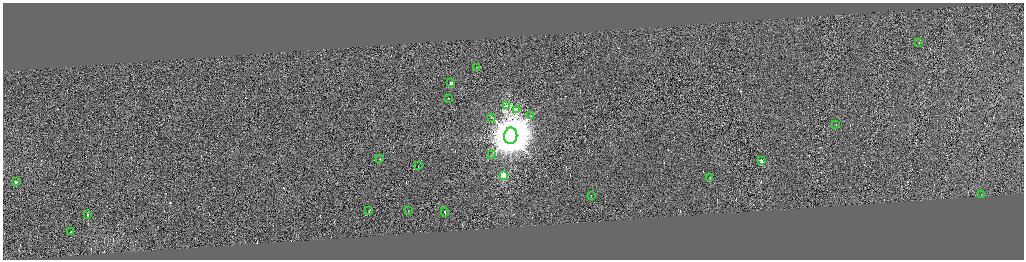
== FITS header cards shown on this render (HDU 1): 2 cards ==
NAXIS1  =                 4086
NAXIS2  =                 1031

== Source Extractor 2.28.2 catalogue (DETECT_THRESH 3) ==
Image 4086 x 1031 px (HDU 1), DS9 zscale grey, zoomed out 1/4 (1 PNG px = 4 x 4 image px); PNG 1026 x 262 px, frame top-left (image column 4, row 1031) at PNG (3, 3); each listed source drawn as its Kron ellipse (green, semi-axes under 4 px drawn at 4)
Background -0.28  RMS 4.2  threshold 12.7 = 3 sigma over >= 5 px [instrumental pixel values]
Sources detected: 283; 259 cannot appear on this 1/4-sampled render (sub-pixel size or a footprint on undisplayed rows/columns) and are neither listed nor drawn; the other 24 listed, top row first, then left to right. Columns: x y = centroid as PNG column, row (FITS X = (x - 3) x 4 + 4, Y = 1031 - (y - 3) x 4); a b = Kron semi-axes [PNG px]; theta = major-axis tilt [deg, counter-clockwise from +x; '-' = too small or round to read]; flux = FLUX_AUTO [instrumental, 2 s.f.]
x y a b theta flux
919 43 2 1 - 2.0e+03
477 68 2 1 - 3.9e+04
451 84 2 1 - 2.7e+04
448 99 2 1 - 2.7e+03
507 107 2 1 - 6.2e+02
516 110 4 2 - 3.4e+03
531 116 2 1 - 1.1e+03
492 118 2 1 - 8.5e+02
836 125 2 1 - 1.6e+04
511 136 8 6 81 1.7e+07
491 156 2 1 - 6.5e+02
380 159 2 1 - 3.5e+04
761 161 2 1 - 3.4e+04
418 166 2 1 - 1.6e+04
503 176 2 2 - 1.5e+05
710 179 2 1 - 9.1e+04
16 182 2 1 - 1.5e+04
981 195 2 1 - 7.1e+03
591 196 2 1 - 1.9e+04
369 211 2 1 - 1.6e+04
408 211 2 1 - 1.3e+04
445 213 4 1 - 6.2e+04
88 215 2 1 - 1.1e+04
71 232 2 1 - 1.5e+04
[259 sub-pixel or undisplayed-footprint detections neither listed nor drawn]